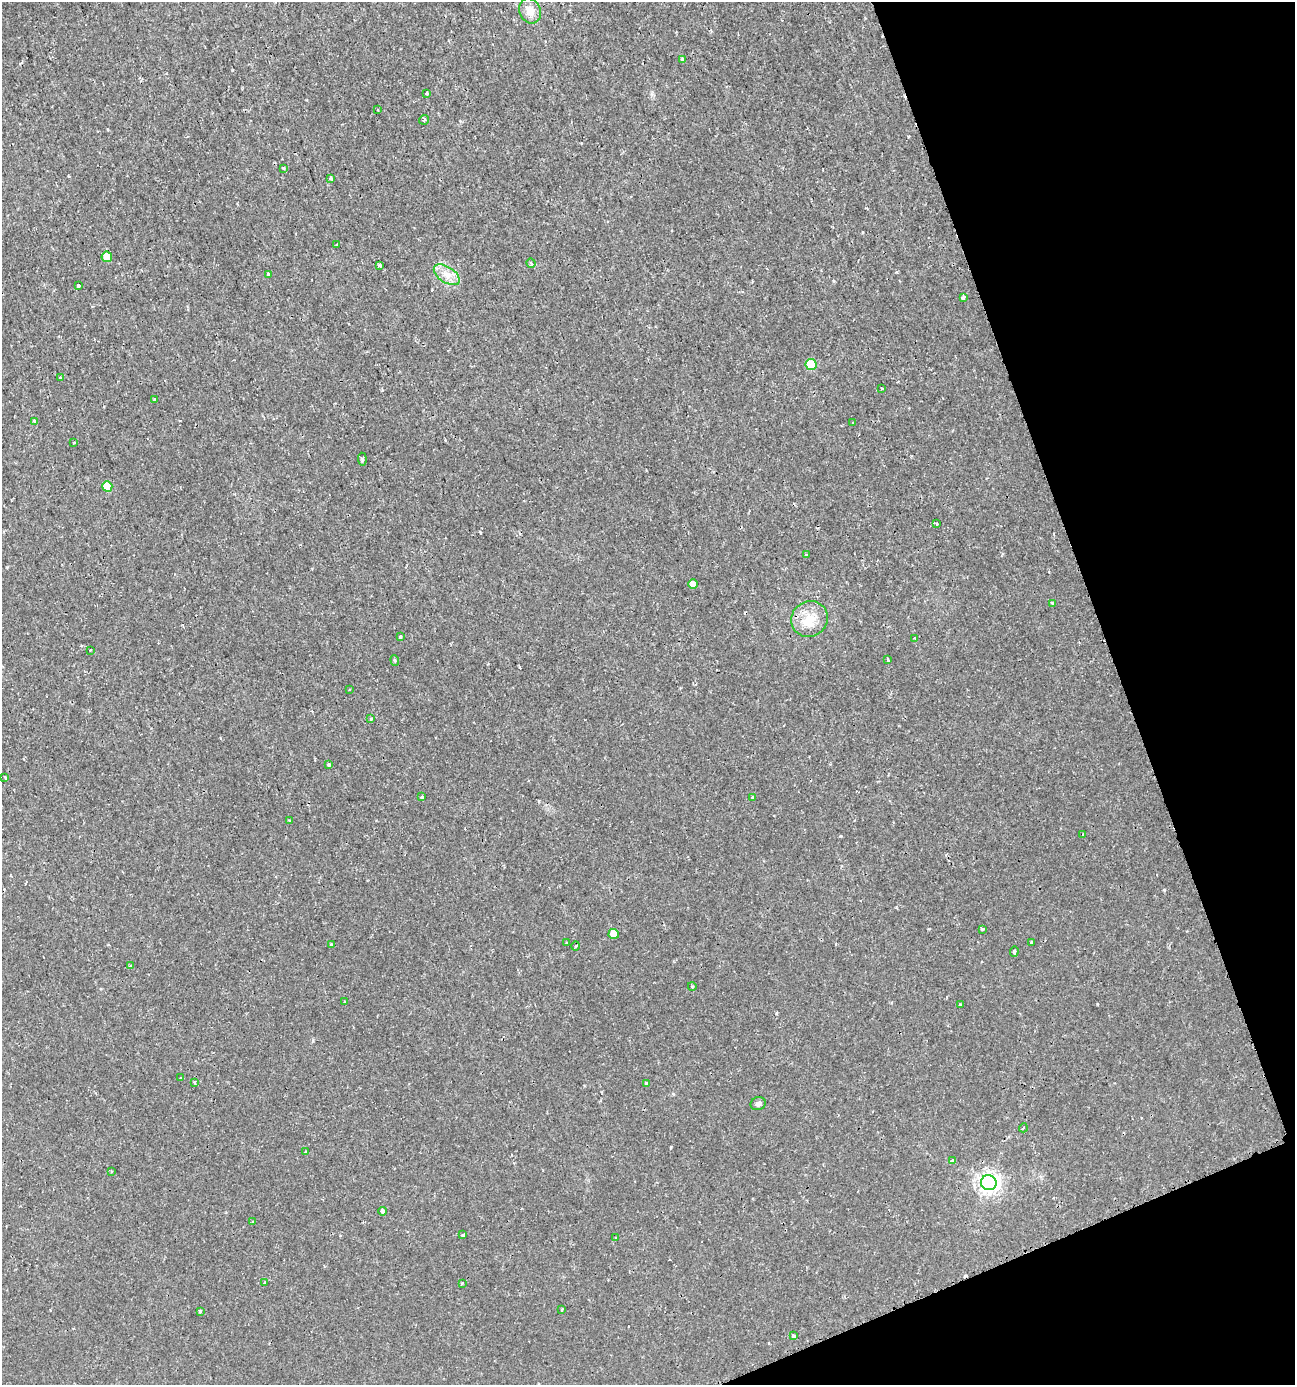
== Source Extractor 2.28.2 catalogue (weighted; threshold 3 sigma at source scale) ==
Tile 12 of 4 x 4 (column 4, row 3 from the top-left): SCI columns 4015-5307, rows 1389-2771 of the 5403 x 5550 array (HDU 1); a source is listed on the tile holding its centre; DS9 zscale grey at full resolution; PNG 1297 x 1387 px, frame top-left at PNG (2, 2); each listed source drawn as its Kron ellipse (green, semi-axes under 4 px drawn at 4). Shown black and unused: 18% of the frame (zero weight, under 2 of 3 exposures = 1% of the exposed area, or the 3 px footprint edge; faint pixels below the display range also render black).
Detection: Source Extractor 2.28.2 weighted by HDU 2 'WHT'; one run over the whole footprint, this tile lists its part. Background 0.00179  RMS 0.0012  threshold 0.00521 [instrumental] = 3 sigma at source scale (4.5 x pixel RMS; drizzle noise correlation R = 1.50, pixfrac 1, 0.0396/0.0396 arcsec/px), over >= 5 px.
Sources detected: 77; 6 cosmic-ray / hot-pixel residue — neither listed nor drawn; the other 71 listed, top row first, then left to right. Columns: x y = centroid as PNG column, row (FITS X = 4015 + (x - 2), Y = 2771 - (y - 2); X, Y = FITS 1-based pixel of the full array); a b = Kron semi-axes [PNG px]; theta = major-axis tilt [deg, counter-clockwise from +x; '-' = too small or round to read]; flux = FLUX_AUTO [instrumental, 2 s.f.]
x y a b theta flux
530 11 13 10 -68 1.3
682 59 3 3 - 0.48
427 93 3 3 - 0.19
378 110 4 3 - 0.1
424 120 5 4 - 0.2
283 168 3 3 - 0.22
331 178 3 3 - 0.62
336 244 3 3 - 0.24
107 257 5 5 - 1.7
531 263 5 4 - 0.13
380 265 4 3 - 0.23
268 274 3 3 - 0.17
447 275 14 8 -33 1.1
79 286 3 3 - 0.49
963 298 4 3 - 0.49
811 364 5 5 - 3.8
60 378 2 2 - 0.12
882 388 3 2 - 0.12
155 400 4 3 - 0.23
34 421 3 3 - 0.19
853 422 3 2 - 0.097
74 443 3 3 - 0.24
362 459 6 4 -83 0.18
107 486 5 5 - 2.1
936 524 4 2 - 0.12
806 555 4 2 - 0.11
693 584 5 4 - 0.83
1053 604 4 3 - 0.39
809 619 19 17 36 2.7
400 636 3 3 - 0.59
915 638 3 2 - 0.094
90 650 3 3 - 0.12
395 660 5 4 - 0.15
888 660 3 3 - 0.3
350 690 3 2 - 0.15
371 719 3 3 - 0.1
329 765 3 3 - 0.26
5 777 3 2 - 0.12
422 797 3 3 - 0.26
752 798 3 3 - 0.22
289 820 3 2 - 0.087
1083 835 3 3 - 0.1
982 929 3 3 - 0.59
614 934 5 5 - 1.3
1032 942 3 3 - 0.13
567 943 4 3 - 0.098
331 944 3 3 - 0.43
575 946 4 3 - 0.13
1014 952 5 3 - 0.59
130 966 4 2 - 0.095
692 986 4 3 - 0.12
345 1002 3 2 - 0.15
960 1005 3 3 - 0.14
181 1078 3 2 - 0.13
194 1082 3 3 - 0.15
647 1084 3 3 - 0.44
758 1104 7 6 - 0.36
1023 1128 4 3 - 0.091
306 1152 3 3 - 0.24
952 1160 4 3 - 0.18
111 1171 3 2 - 0.13
989 1183 8 7 - 68
382 1211 4 3 - 0.61
253 1222 4 3 - 0.15
463 1235 4 3 - 0.27
616 1238 3 3 - 0.15
265 1283 3 3 - 0.38
462 1283 3 3 - 0.14
561 1310 3 3 - 0.25
200 1311 4 3 - 0.18
793 1336 4 3 - 0.22
Overlapping masked pixels (flux is a lower limit): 1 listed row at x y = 107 257
Unlisted compact peaks at least as high as the median listed source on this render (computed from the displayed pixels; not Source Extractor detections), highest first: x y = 1164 890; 1097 1004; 671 1147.